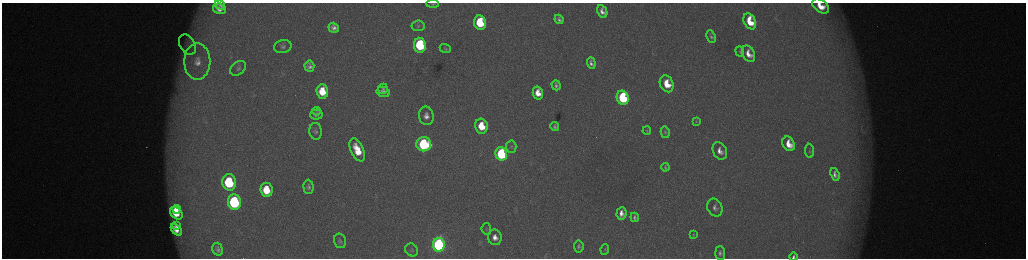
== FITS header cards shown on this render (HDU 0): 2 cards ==
NAXIS1  =                 2048 /fastest changing axis
NAXIS2  =                  512 /next to fastest changing axis

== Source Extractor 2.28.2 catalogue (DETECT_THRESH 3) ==
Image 2048 x 512 px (HDU 0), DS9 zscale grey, zoomed out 1/2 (1 PNG px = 2 x 2 image px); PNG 1028 x 260 px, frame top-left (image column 1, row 511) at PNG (2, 3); each listed source drawn as its Kron ellipse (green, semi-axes under 4 px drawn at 4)
Background 173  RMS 1.9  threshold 5.64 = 3 sigma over >= 5 px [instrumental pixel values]
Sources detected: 73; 5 cannot appear on this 1/2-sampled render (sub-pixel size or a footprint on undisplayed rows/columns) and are neither listed nor drawn; the other 68 listed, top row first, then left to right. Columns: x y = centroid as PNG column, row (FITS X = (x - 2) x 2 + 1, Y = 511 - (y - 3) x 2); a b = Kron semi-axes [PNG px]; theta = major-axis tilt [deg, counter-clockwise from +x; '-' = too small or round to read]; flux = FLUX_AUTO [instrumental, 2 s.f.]
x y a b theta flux
433 4 6 4 0 650
220 5 5 4 - 1100
821 6 9 6 -36 7900
220 9 6 5 - 2800
602 11 6 4 -63 2400
559 19 5 3 - 1100
750 21 8 6 -66 11000
480 23 7 6 - 24000
418 26 6 5 - 850
334 28 5 5 - 1900
711 37 6 3 -63 990
188 45 11 7 -60 3200
420 45 7 6 - 38000
283 47 9 6 13 1400
445 49 6 3 -23 440
740 52 5 3 - 440
749 54 8 6 -63 4400
197 61 18 13 -90 9000
591 63 6 4 -70 1600
309 66 6 5 - 1600
238 68 9 6 40 1300
667 84 9 6 -66 10000
556 85 5 3 - 1100
383 89 5 4 - 830
322 91 7 6 - 10000
383 92 7 5 -13 2000
538 93 6 5 - 5500
623 98 7 5 -71 41000
316 111 4 4 - 390
316 114 6 5 - 1300
426 116 9 7 -80 3100
696 121 4 3 - 250
481 126 7 6 - 12000
555 127 4 3 - 950
647 130 4 3 - 290
316 131 8 6 -83 1200
665 132 6 4 -77 580
424 144 7 7 - 60000
789 144 8 5 -62 6600
511 147 6 5 - 1000
357 150 12 6 -65 11000
720 151 9 6 -62 3500
810 151 7 4 -84 700
501 154 7 5 -75 52000
665 167 4 3 - 550
835 174 7 4 -70 1900
229 182 8 7 - 37000
308 187 7 5 -87 1200
266 190 7 6 - 11000
234 202 8 6 -82 62000
715 208 9 7 -65 2000
177 209 4 3 - 3800
176 213 7 5 -46 11000
621 214 6 5 - 3100
635 217 4 4 - 1100
177 226 4 3 - 1500
486 229 6 4 -82 580
176 230 7 4 -49 3700
693 234 4 2 - 360
495 237 8 6 -77 3400
340 241 7 6 - 1000
439 245 7 6 - 130000
579 246 6 4 -82 960
217 249 6 5 - 1500
605 249 5 3 - 440
412 250 7 6 - 770
720 253 7 5 -85 1300
793 257 4 3 - 1100
At the frame edge (FLAGS 8, measured only in part): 3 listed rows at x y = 433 4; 821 6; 793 257
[5 sub-pixel or undisplayed-footprint detections neither listed nor drawn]